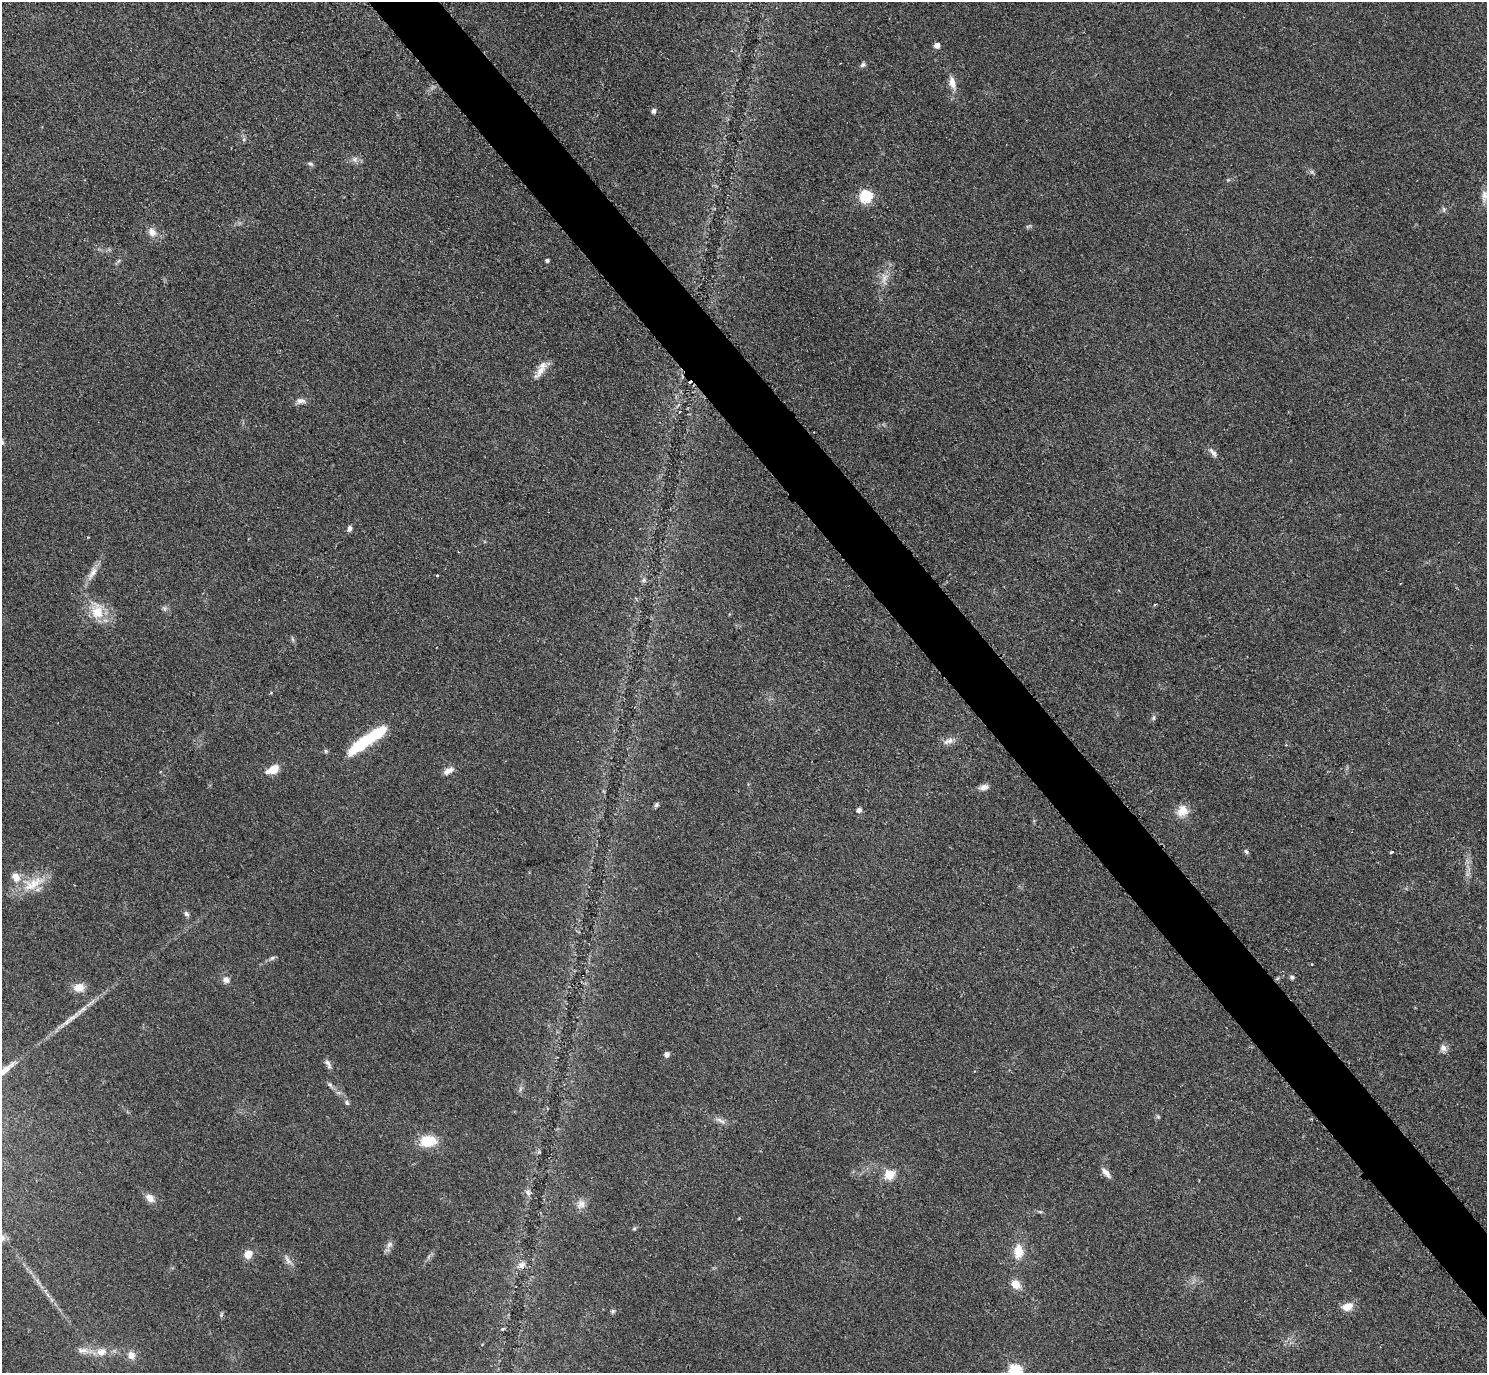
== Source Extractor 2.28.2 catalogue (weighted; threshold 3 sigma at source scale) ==
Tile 6 of 4 x 4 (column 2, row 2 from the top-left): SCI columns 1499-2983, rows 2912-4282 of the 5962 x 5959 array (HDU 1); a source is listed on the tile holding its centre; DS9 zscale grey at full resolution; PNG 1489 x 1375 px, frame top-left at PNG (2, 2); no overlay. Shown black and unused: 4% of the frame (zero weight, under 2 of 3 exposures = <1% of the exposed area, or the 3 px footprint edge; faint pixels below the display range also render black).
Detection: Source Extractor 2.28.2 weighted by HDU 2 'WHT'; one run over the whole footprint, this tile lists its part. Background 0.0783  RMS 0.0078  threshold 0.0353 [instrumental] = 3 sigma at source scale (4.5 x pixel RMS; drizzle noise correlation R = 1.50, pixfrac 1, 0.05/0.05 arcsec/px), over >= 5 px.
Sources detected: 82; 1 too faint to see at this stretch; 1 inside a brighter object's white glare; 2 cosmic-ray / hot-pixel residue — not listed; the other 78 listed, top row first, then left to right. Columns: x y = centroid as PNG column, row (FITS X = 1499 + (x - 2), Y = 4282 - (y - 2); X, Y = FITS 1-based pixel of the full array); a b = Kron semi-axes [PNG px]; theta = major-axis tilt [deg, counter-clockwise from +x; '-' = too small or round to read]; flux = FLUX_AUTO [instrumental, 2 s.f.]
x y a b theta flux
937 45 5 5 - 6
863 64 7 6 - 2
952 83 19 8 -73 7.7
653 111 5 5 - 3.5
355 159 9 8 - 3.5
310 164 8 5 -23 1.9
1312 172 7 4 -45 1.6
866 196 6 6 - 94
1484 196 18 8 -87 6.1
1444 209 7 5 -83 1.7
1029 226 9 4 26 1.3
152 232 13 10 -60 6.2
547 260 4 3 - 1.9
540 371 24 8 53 8.4
300 401 13 7 7 4.2
680 412 3 3 - 1
2 442 10 4 -72 1.6
1213 452 17 6 -48 3.9
349 529 6 5 - 2.9
92 573 24 8 60 7.6
437 575 3 3 - 1.9
643 580 7 5 22 1.8
1155 605 3 3 - 1.1
164 608 8 5 -59 1.8
97 611 26 17 -74 20
1153 718 8 5 83 1.7
374 736 33 11 30 38
948 741 16 8 23 5.3
326 751 6 5 - 1.3
273 770 13 7 25 13
448 771 14 7 27 5.3
984 787 11 7 14 4.4
656 805 6 5 - 1.7
859 810 5 5 - 3
1182 811 16 14 55 10
1246 851 7 5 -57 1.7
1391 852 4 3 - 3.4
16 877 14 12 -58 8.9
33 884 38 14 29 22
186 914 8 6 -59 2.2
272 958 8 6 16 1.9
1312 964 3 3 - 0.69
1292 977 6 5 - 1.6
226 980 9 8 - 4.6
79 988 12 10 -2 9.2
71 1018 27 7 33 9.3
1443 1048 10 8 -54 4
666 1054 5 5 - 4.1
328 1064 13 6 -62 3.3
330 1085 9 5 -55 2.1
520 1089 7 4 71 1.6
347 1103 7 6 - 1.8
1158 1116 6 5 - 1.3
720 1121 17 5 -28 4.1
428 1141 18 12 2 22
1106 1173 15 6 -48 4.8
889 1174 6 5 - 45
528 1192 10 8 -65 3.3
150 1198 11 8 -43 6.6
581 1204 14 11 62 6
1040 1212 6 4 -1 1.1
739 1218 3 3 - 0.65
634 1229 6 4 19 1.1
389 1245 11 7 52 3.5
1018 1252 14 10 88 14
248 1254 6 5 - 21
288 1260 17 6 -56 4.5
521 1265 13 8 30 5.6
38 1282 10 5 -55 3
1015 1284 10 8 -41 10
48 1295 8 4 -53 2.3
1347 1307 13 8 19 9.3
613 1311 7 6 - 1.5
503 1329 5 4 - 1.3
83 1350 19 8 -6 6.8
101 1352 14 10 16 8.6
131 1355 10 9 - 6
1015 1371 6 6 - 110
Isophote crosses this tile's border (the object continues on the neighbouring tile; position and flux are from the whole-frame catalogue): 2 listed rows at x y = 2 442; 1015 1371